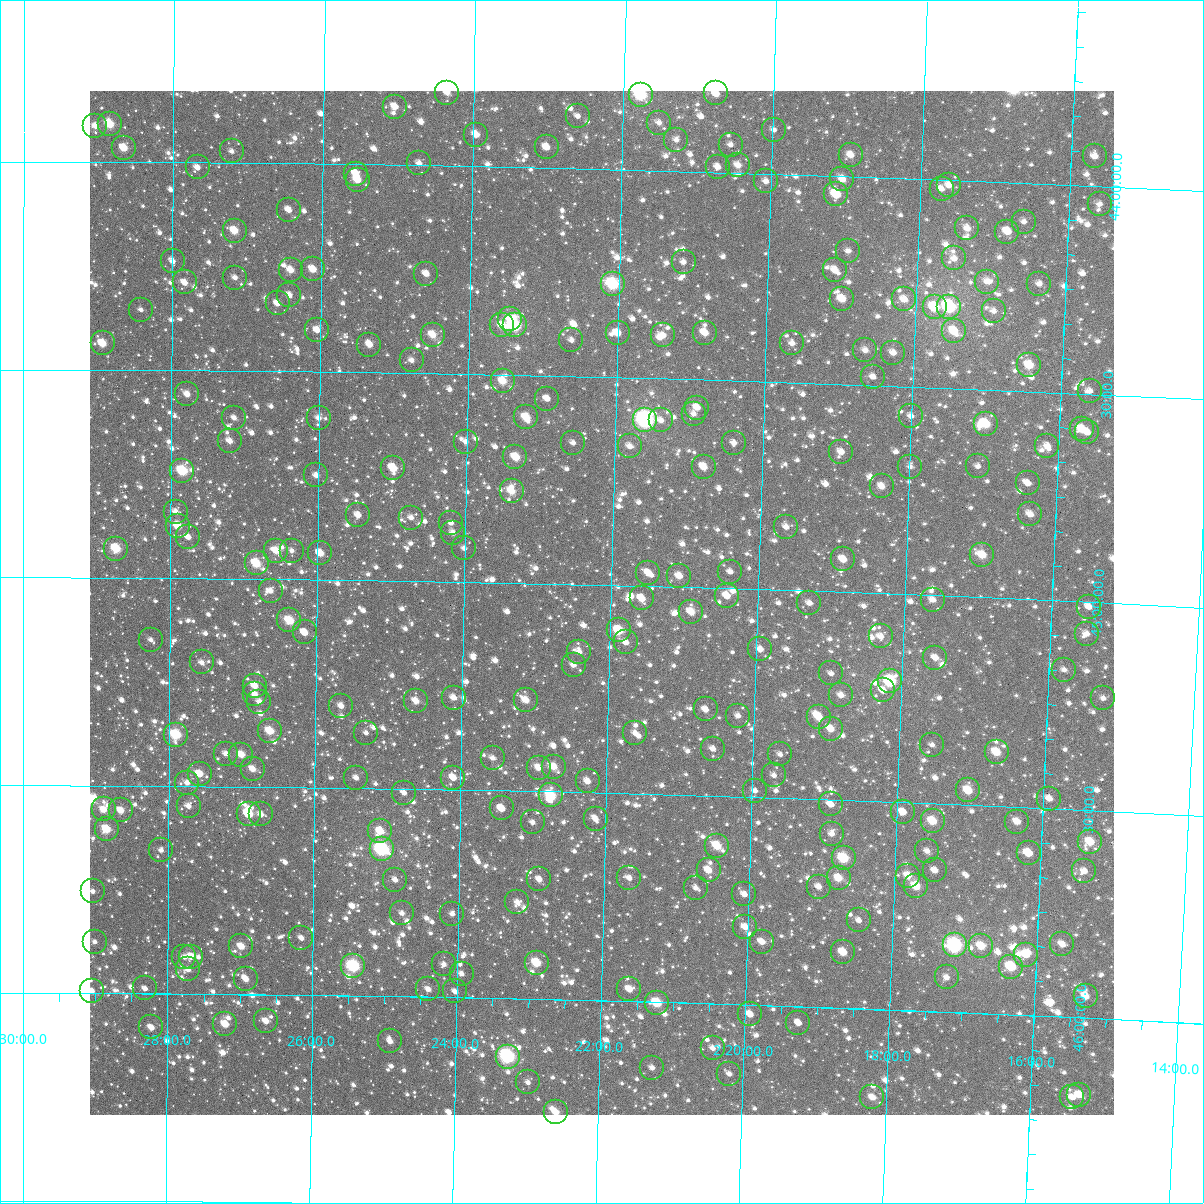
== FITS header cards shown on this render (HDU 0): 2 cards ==
NAXIS1  =                 1024
NAXIS2  =                 1024

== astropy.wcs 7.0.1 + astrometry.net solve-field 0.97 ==
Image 1024 x 1024 px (HDU 0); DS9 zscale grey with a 90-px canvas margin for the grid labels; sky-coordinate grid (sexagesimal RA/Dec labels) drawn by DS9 from the SOLVED WCS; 267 Tycho-2 reference stars matched to detected sources circled (green)
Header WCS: RA---TAN-SIP/DEC--TAN-SIP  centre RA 02:22:08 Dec +45:03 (35.53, +45.04 deg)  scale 8.66 arcsec/px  FOV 147.8' x 147.9'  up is +179 deg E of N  parity flipped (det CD > 0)
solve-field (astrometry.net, Tycho-2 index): VERIFIED the header's WCS against the Tycho-2 star catalogue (verified at 6 index scales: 11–267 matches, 0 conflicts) and refined it, rather than solving blind
Solved WCS: RA---TAN-SIP/DEC--TAN-SIP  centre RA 02:22:08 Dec +45:03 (35.53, +45.04 deg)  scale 8.66 arcsec/px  FOV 147.8' x 147.9'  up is +179 deg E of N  parity flipped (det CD > 0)
The solver's refit moves the header's centre by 0.23 arcsec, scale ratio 1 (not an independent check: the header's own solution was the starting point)
Tycho-2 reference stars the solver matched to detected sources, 267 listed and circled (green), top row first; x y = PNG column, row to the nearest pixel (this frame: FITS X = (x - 90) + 1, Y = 1024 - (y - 91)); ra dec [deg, ICRS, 3 dp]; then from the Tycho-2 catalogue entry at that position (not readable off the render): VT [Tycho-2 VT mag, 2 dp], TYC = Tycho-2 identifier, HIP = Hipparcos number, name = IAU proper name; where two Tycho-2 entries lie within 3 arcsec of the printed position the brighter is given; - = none
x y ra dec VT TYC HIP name
447 93 36.087 +43.824 10.58 2843-1060-1 - -
716 93 35.192 +43.811 9.85 2843-1440-1 - -
641 95 35.443 +43.818 7.92 2843-1474-1 11003 -
395 107 36.261 +43.860 10.54 2843-931-1 - -
578 116 35.651 +43.874 11.40 2843-1472-1 - -
659 123 35.379 +43.884 11.00 2843-1284-1 - -
110 124 37.213 +43.908 9.23 2843-1701-1 - -
95 126 37.260 +43.914 10.97 2843-2148-1 - -
774 130 34.995 +43.894 11.44 2842-16-2 - -
476 135 35.989 +43.923 10.50 2843-1434-1 - -
676 140 35.320 +43.924 11.12 2843-1437-1 - -
731 145 35.138 +43.933 11.35 2843-1222-1 - -
547 147 35.752 +43.950 10.39 2843-976-1 - -
124 148 37.165 +43.966 9.83 2843-2237-1 - -
232 151 36.805 +43.972 11.34 2843-2364-1 - -
851 155 34.736 +43.948 10.67 2842-308-1 - -
1095 156 33.921 +43.928 10.74 2842-838-1 - -
419 163 36.177 +43.995 11.22 2843-1174-1 - -
738 165 35.111 +43.982 10.64 2843-1596-1 - -
198 167 36.918 +44.012 11.19 2843-1797-1 - -
718 167 35.178 +43.987 11.07 2843-1206-1 - -
356 174 36.388 +44.022 10.25 2843-1193-1 - -
842 179 34.761 +44.007 10.31 2842-2277-1 - -
358 180 36.382 +44.037 10.63 2843-1161-1 - -
766 181 35.016 +44.018 11.43 2843-1133-1 - -
949 185 34.404 +44.013 11.08 2842-2179-1 - -
942 189 34.427 +44.022 11.52 2842-2151-1 - -
836 194 34.779 +44.044 10.01 2842-2201-1 - -
1100 204 33.898 +44.042 11.02 2842-1997-1 - -
289 210 36.612 +44.112 11.12 2843-1011-1 - -
1024 222 34.149 +44.092 11.09 2842-1677-1 - -
967 228 34.337 +44.114 10.54 2842-1813-1 - -
235 231 36.792 +44.163 9.92 2843-2022-1 - -
1007 232 34.202 +44.118 10.27 2842-2284-1 - -
848 251 34.733 +44.178 11.18 2842-1227-1 - -
954 258 34.377 +44.188 10.88 2842-1153-1 - -
173 261 36.999 +44.238 10.81 2843-2328-1 - -
684 262 35.284 +44.218 11.45 2843-318-1 - -
313 269 36.528 +44.254 10.02 2843-1576-1 - -
291 270 36.603 +44.256 10.38 2843-878-1 - -
835 270 34.775 +44.226 10.71 2842-1323-1 - -
426 274 36.147 +44.260 10.73 2843-1556-1 - -
235 278 36.789 +44.276 11.16 2843-1845-1 - -
185 282 36.959 +44.289 10.34 2843-1842-1 - -
987 282 34.264 +44.240 11.44 2842-2165-1 - -
613 284 35.520 +44.275 8.20 2843-1602-1 11031 -
1039 284 34.088 +44.240 10.77 2842-1207-1 - -
289 295 36.606 +44.316 10.76 2843-386-1 - -
842 299 34.748 +44.294 9.80 2842-1755-1 - -
904 299 34.540 +44.291 10.55 2842-1685-1 - -
278 303 36.645 +44.337 10.82 2843-1314-1 - -
935 307 34.437 +44.307 9.74 2842-1765-1 - -
949 307 34.387 +44.305 8.67 2842-951-1 10687 -
141 310 37.104 +44.355 11.71 2843-2190-1 - -
994 311 34.237 +44.310 11.24 2842-2207-1 - -
510 319 35.864 +44.366 10.62 2843-1557-1 - -
502 325 35.889 +44.381 9.85 2843-1143-1 - -
515 325 35.846 +44.380 8.08 2843-300-1 11142 -
317 330 36.511 +44.400 10.74 2843-646-1 - -
954 331 34.368 +44.362 9.85 2842-739-1 - -
618 333 35.500 +44.393 10.32 2843-1072-1 - -
705 333 35.207 +44.386 9.91 2843-1004-1 - -
433 335 36.122 +44.406 9.74 2843-332-1 - -
663 335 35.346 +44.396 11.00 2843-1188-1 - -
571 340 35.654 +44.413 11.40 2843-908-1 - -
103 343 37.233 +44.436 9.73 2843-2353-1 - -
792 343 34.911 +44.406 11.18 2842-1807-1 - -
369 345 36.335 +44.433 10.60 2843-1039-1 - -
865 350 34.665 +44.416 10.70 2842-1687-1 - -
893 353 34.569 +44.420 11.01 2842-1395-1 - -
412 360 36.192 +44.469 11.17 2843-746-1 - -
1029 365 34.110 +44.437 9.38 2842-681-1 - -
873 377 34.635 +44.480 11.78 2842-477-1 - -
503 381 35.883 +44.515 9.73 2843-1118-1 - -
1090 391 33.903 +44.493 11.33 2842-1001-1 - -
187 394 36.947 +44.558 10.77 2843-2151-1 - -
547 399 35.731 +44.555 11.24 2843-680-1 - -
697 408 35.225 +44.567 10.89 2843-936-1 - -
694 414 35.236 +44.582 11.14 2843-1527-1 - -
911 416 34.502 +44.571 11.74 2842-339-1 - -
526 417 35.801 +44.601 9.58 2843-268-1 - -
234 418 36.788 +44.613 11.40 2843-1745-1 - -
319 418 36.502 +44.611 11.04 2843-1618-1 - -
645 420 35.399 +44.600 7.21 2843-1459-1 10985 -
661 420 35.345 +44.601 11.18 2843-1233-1 - -
986 424 34.249 +44.582 9.18 2842-1185-1 - -
1082 429 33.924 +44.585 9.99 2842-1849-1 - -
1087 432 33.905 +44.592 10.82 2842-1069-1 - -
230 441 36.802 +44.669 10.47 2843-1862-1 - -
466 442 36.005 +44.662 11.66 2843-1220-1 - -
573 443 35.641 +44.660 11.29 2843-1357-1 - -
734 443 35.097 +44.649 11.59 2843-1155-1 - -
630 446 35.449 +44.665 11.25 2843-1157-1 - -
1047 446 34.038 +44.629 10.75 2842-1683-1 - -
841 452 34.733 +44.663 10.64 2842-525-1 - -
515 457 35.835 +44.697 10.37 2843-911-1 - -
978 466 34.269 +44.685 11.26 2842-2065-1 - -
704 467 35.197 +44.709 10.22 2843-64-1 - -
910 467 34.498 +44.693 11.49 2842-825-1 - -
393 468 36.248 +44.729 9.65 2843-1132-1 - -
182 471 36.961 +44.742 8.75 2843-1805-1 - -
316 475 36.508 +44.749 10.61 2843-140-1 - -
1028 483 34.099 +44.721 11.50 2842-1431-1 - -
882 486 34.592 +44.742 10.34 2842-205-1 - -
512 491 35.845 +44.779 9.87 2843-1301-1 - -
176 512 36.983 +44.840 10.86 2843-2012-1 - -
1030 514 34.085 +44.795 10.59 2842-583-1 - -
358 515 36.364 +44.843 10.86 2843-454-1 - -
411 518 36.185 +44.848 11.48 2843-978-1 - -
451 523 36.049 +44.859 11.37 2843-947-1 - -
178 526 36.976 +44.874 9.79 2843-1940-1 - -
786 527 34.912 +44.848 11.06 2842-791-1 - -
453 533 36.041 +44.882 10.88 2843-84-1 - -
188 537 36.941 +44.901 10.84 2843-1769-1 - -
464 548 36.003 +44.919 11.11 2843-364-1 - -
116 549 37.184 +44.930 9.11 2843-1718-1 - -
276 551 36.642 +44.932 10.12 2843-977-1 - -
292 551 36.588 +44.931 11.45 2843-144-1 - -
320 553 36.491 +44.937 10.11 2843-2-1 - -
982 555 34.243 +44.898 9.66 2842-667-1 - -
843 559 34.714 +44.921 10.46 2842-1093-1 - -
257 563 36.707 +44.963 9.17 2843-1104-1 11396 -
730 572 35.096 +44.960 11.20 2843-1183-1 - -
648 573 35.374 +44.969 10.94 2843-118-1 - -
679 576 35.270 +44.973 10.38 2843-626-1 - -
271 591 36.659 +45.028 10.98 3295-28-1 - -
727 596 35.105 +45.018 10.50 3294-1031-1 - -
642 598 35.394 +45.030 10.20 3294-780-1 - -
933 600 34.404 +45.010 11.44 3294-234-1 - -
809 603 34.823 +45.029 11.10 3294-485-1 - -
1089 607 33.873 +45.011 11.05 3294-303-1 - -
691 612 35.225 +45.060 10.27 3294-888-1 - -
289 620 36.593 +45.099 9.25 3295-55-1 - -
619 630 35.470 +45.108 9.25 3294-361-1 - -
305 632 36.541 +45.128 10.31 3294-980-1 - -
1087 634 33.875 +45.077 11.23 3294-1229-1 - -
881 636 34.577 +45.103 11.27 3294-1187-1 - -
151 640 37.065 +45.149 12.01 3295-1001-1 - -
626 642 35.444 +45.137 11.26 3294-932-1 - -
760 649 34.985 +45.144 10.81 3294-255-1 - -
579 652 35.603 +45.162 10.76 3294-526-1 - -
935 658 34.388 +45.149 10.84 3294-632-1 - -
202 662 36.891 +45.203 10.88 3295-945-1 - -
574 665 35.622 +45.194 10.92 3294-1207-1 - -
1064 670 33.948 +45.165 11.49 3294-435-1 - -
831 673 34.741 +45.197 11.42 3294-536-1 - -
890 681 34.539 +45.210 8.33 3294-1005-1 10734 -
255 686 36.709 +45.257 10.24 3295-24-1 - -
883 690 34.562 +45.233 10.71 3294-132-1 - -
255 694 36.708 +45.278 11.02 3295-15-1 - -
841 695 34.705 +45.248 10.83 3294-683-1 - -
454 698 36.029 +45.279 10.57 3294-354-1 - -
1103 698 33.810 +45.230 11.34 3294-1158-1 - -
526 700 35.782 +45.281 10.08 3294-54-1 - -
416 701 36.157 +45.288 10.20 3294-661-1 - -
259 702 36.693 +45.296 10.90 3295-39-1 - -
341 706 36.413 +45.303 10.81 3294-1094-1 - -
706 709 35.166 +45.293 10.84 3294-1230-1 - -
738 716 35.055 +45.305 11.31 3294-239-1 - -
819 717 34.779 +45.302 10.02 3294-1213-1 - -
831 729 34.736 +45.330 10.36 3294-1025-1 - -
270 731 36.654 +45.366 9.60 3295-75-1 - -
366 733 36.326 +45.367 11.77 3294-466-1 - -
635 733 35.406 +45.354 11.36 3294-495-1 - -
176 735 36.978 +45.376 8.73 3295-529-1 - -
932 745 34.388 +45.359 11.48 3294-525-1 - -
713 749 35.137 +45.387 11.26 3294-426-1 - -
997 752 34.166 +45.371 9.60 3294-1079-1 - -
226 754 36.806 +45.422 11.48 3295-3-1 - -
780 754 34.906 +45.395 11.54 3294-634-1 - -
241 755 36.753 +45.423 9.98 3295-46-1 - -
493 758 35.891 +45.422 11.10 3294-563-1 - -
554 767 35.680 +45.440 10.33 3294-436-1 - -
539 768 35.733 +45.444 10.50 3294-123-1 - -
253 769 36.713 +45.457 10.40 3295-9-1 - -
200 774 36.895 +45.470 9.89 3295-760-1 - -
774 775 34.926 +45.446 11.18 3294-1189-1 - -
356 778 36.358 +45.476 11.06 3294-271-1 - -
453 778 36.024 +45.472 10.56 3294-921-1 - -
588 781 35.564 +45.473 10.52 3294-223-1 - -
187 783 36.938 +45.492 10.92 3295-623-1 - -
968 790 34.258 +45.465 9.61 3294-32-1 - -
755 791 34.988 +45.484 11.46 3294-1283-1 - -
404 793 36.192 +45.510 11.18 3294-49-1 - -
551 795 35.689 +45.510 8.82 3294-1269-1 11087 -
1049 799 33.978 +45.477 10.73 3294-648-1 - -
831 804 34.726 +45.512 11.17 3294-284-1 - -
189 806 36.932 +45.549 11.31 3295-302-1 - -
502 808 35.857 +45.543 10.82 3294-700-1 - -
104 809 37.223 +45.558 10.23 3295-383-1 - -
121 810 37.165 +45.559 10.07 3295-845-1 - -
903 812 34.478 +45.523 11.21 3294-1257-1 - -
249 814 36.725 +45.565 9.39 3295-26-1 - -
261 814 36.682 +45.567 10.82 3295-43-1 - -
596 819 35.533 +45.563 11.12 3294-68-1 - -
933 821 34.376 +45.542 9.44 3294-901-1 - -
533 822 35.749 +45.575 11.07 3294-595-1 - -
1017 822 34.085 +45.536 10.27 3294-1167-1 - -
107 829 37.213 +45.605 9.46 3295-813-1 - -
380 831 36.273 +45.603 10.00 3294-1190-1 - -
832 834 34.720 +45.582 11.14 3294-269-1 - -
1090 842 33.832 +45.576 9.53 3294-970-1 - -
717 846 35.113 +45.620 9.46 3294-334-1 - -
382 849 36.266 +45.647 7.51 3294-727-1 11266 -
161 850 37.026 +45.655 11.28 3295-805-1 - -
927 851 34.391 +45.615 10.92 3294-201-1 - -
1029 853 34.042 +45.610 9.99 3294-159-1 - -
844 858 34.676 +45.640 8.79 3294-467-1 10777 -
709 870 35.140 +45.679 10.47 3294-567-1 - -
935 870 34.362 +45.661 10.97 3294-473-1 - -
1084 871 33.847 +45.647 10.98 3294-1082-1 - -
908 876 34.453 +45.676 9.83 3294-257-1 - -
629 878 35.412 +45.703 10.74 3294-20-1 - -
839 878 34.692 +45.688 9.68 3294-227-1 - -
539 879 35.722 +45.712 11.20 3294-373-1 - -
395 880 36.218 +45.720 11.47 3294-1288-1 - -
916 886 34.423 +45.700 9.42 3294-90-1 - -
819 887 34.759 +45.710 11.49 3294-276-1 - -
696 888 35.182 +45.723 11.44 3294-674-1 - -
93 891 37.260 +45.755 11.15 3295-304-1 - -
744 894 35.014 +45.734 10.81 3294-356-1 - -
517 902 35.797 +45.767 11.77 3294-353-1 - -
402 913 36.193 +45.800 11.27 3294-853-1 - -
452 914 36.020 +45.799 11.06 3294-1330-1 - -
859 920 34.617 +45.788 11.50 3294-311-1 - -
745 927 35.008 +45.813 10.90 3294-399-1 - -
301 938 36.539 +45.863 11.01 3294-1621-1 - -
95 942 37.253 +45.876 11.75 3295-1852-1 - -
762 942 34.949 +45.847 10.54 3294-359-1 - -
1062 944 33.911 +45.826 10.42 3294-446-1 - -
955 945 34.281 +45.838 7.66 3294-431-1 10654 -
241 946 36.746 +45.885 9.93 3295-1979-1 - -
981 946 34.191 +45.838 9.64 3294-498-1 - -
843 952 34.667 +45.866 9.89 3294-1645-1 - -
1026 955 34.036 +45.854 10.35 3294-784-1 - -
184 957 36.942 +45.911 11.24 3295-2081-1 - -
191 957 36.919 +45.910 10.35 3295-2024-1 - -
537 963 35.725 +45.912 9.20 3294-1497-1 - -
444 964 36.045 +45.921 11.14 3294-1577-1 - -
353 966 36.358 +45.929 8.00 3294-1471-1 11292 -
1011 967 34.084 +45.885 9.12 3294-1535-1 - -
188 969 36.929 +45.941 11.23 3295-1930-1 - -
462 974 35.984 +45.943 10.98 3294-1637-1 - -
947 977 34.306 +45.917 10.78 3294-1625-1 - -
246 979 36.730 +45.963 10.72 3295-1944-1 - -
145 988 37.078 +45.988 11.26 3295-1551-1 - -
428 989 36.098 +45.981 11.04 3294-1461-1 - -
629 989 35.402 +45.971 10.48 3294-1447-1 - -
92 991 37.262 +45.994 11.50 3295-2047-1 - -
455 991 36.005 +45.986 11.29 3294-1633-1 - -
1086 996 33.823 +45.948 10.22 3294-1547-1 - -
657 1003 35.305 +46.002 9.09 3294-2222-1 - -
750 1014 34.981 +46.023 10.64 3294-2193-1 - -
266 1021 36.659 +46.064 10.58 3295-1906-1 - -
798 1023 34.813 +46.039 11.08 3294-2138-1 - -
225 1024 36.799 +46.072 9.88 3295-1768-1 - -
151 1027 37.055 +46.081 10.46 3295-2067-1 - -
390 1041 36.227 +46.108 10.75 3294-1987-1 - -
713 1048 35.107 +46.107 12.01 3294-2023-1 - -
508 1057 35.818 +46.140 7.59 3294-1924-1 11133 -
652 1068 35.315 +46.158 11.48 3294-2184-1 - -
729 1074 35.048 +46.168 11.12 3294-2049-1 - -
528 1082 35.745 +46.201 11.90 3294-1894-1 - -
1079 1095 33.829 +46.185 10.32 3294-2001-1 - -
872 1097 34.547 +46.212 10.43 3294-2042-1 - -
1072 1097 33.856 +46.192 11.14 3294-1852-1 - -
556 1112 35.647 +46.271 10.02 3294-1795-1 - -